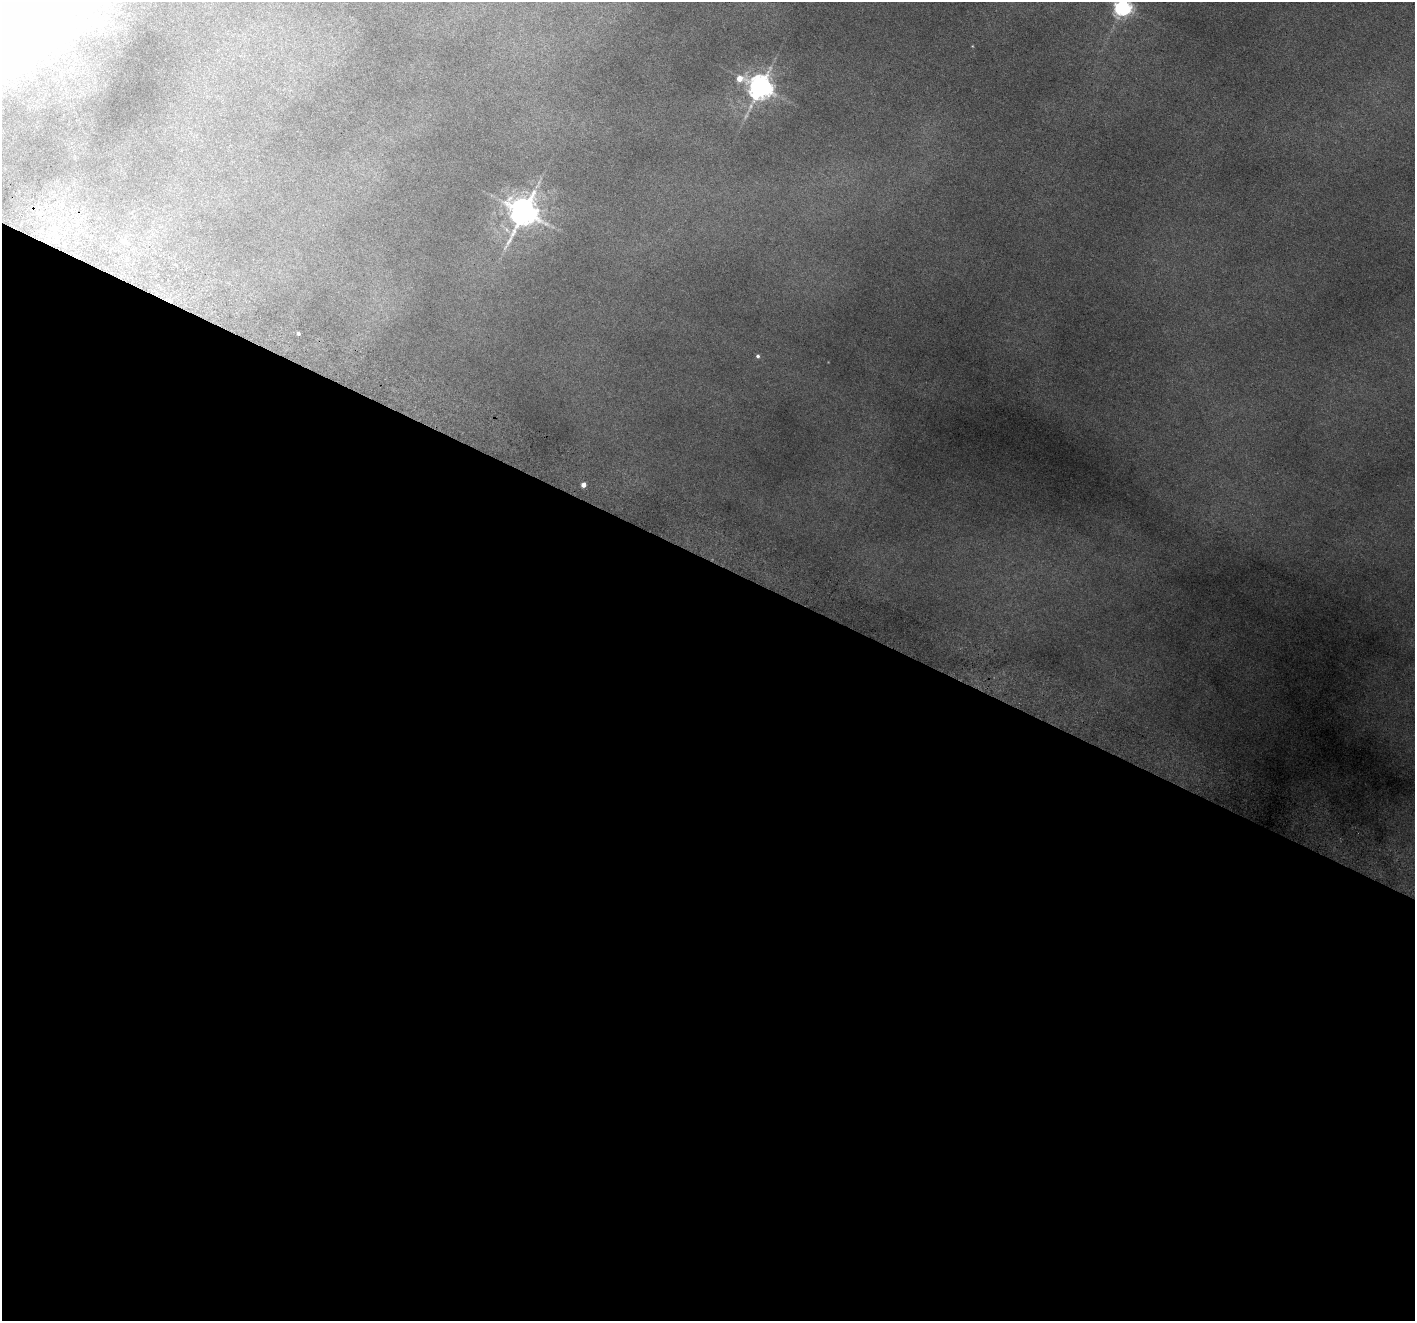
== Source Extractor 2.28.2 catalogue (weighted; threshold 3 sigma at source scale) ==
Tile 14 of 4 x 4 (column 2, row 4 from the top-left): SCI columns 1462-2874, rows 188-1506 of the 5748 x 5788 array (HDU 1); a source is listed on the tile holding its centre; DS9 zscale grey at full resolution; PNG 1417 x 1323 px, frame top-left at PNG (2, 2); no overlay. Shown black and unused: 58% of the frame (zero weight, under 5 of 9 exposures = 3% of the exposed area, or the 3 px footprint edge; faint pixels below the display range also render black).
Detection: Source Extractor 2.28.2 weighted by HDU 2 'WHT'; one run over the whole footprint, this tile lists its part. Background 0.047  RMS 0.0046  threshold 0.0189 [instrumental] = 3 sigma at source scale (4.09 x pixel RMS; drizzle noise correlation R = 1.36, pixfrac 0.8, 0.05/0.05 arcsec/px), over >= 5 px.
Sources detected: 9; all 9 listed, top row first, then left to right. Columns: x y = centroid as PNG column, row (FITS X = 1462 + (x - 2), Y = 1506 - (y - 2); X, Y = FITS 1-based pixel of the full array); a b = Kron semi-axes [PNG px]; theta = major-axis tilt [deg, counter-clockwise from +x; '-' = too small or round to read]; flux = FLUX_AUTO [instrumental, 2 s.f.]
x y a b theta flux
105 2 6 6 - 1.1
1122 8 6 6 - 120
739 79 5 5 - 2.9
760 87 7 7 - 270
523 212 7 7 - 400
125 242 5 5 - 0.77
298 333 3 3 - 0.57
758 356 4 4 - 0.46
583 485 4 4 - 1.8
Isophote crosses this tile's border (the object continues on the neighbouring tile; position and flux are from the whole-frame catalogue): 2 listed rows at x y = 105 2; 1122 8